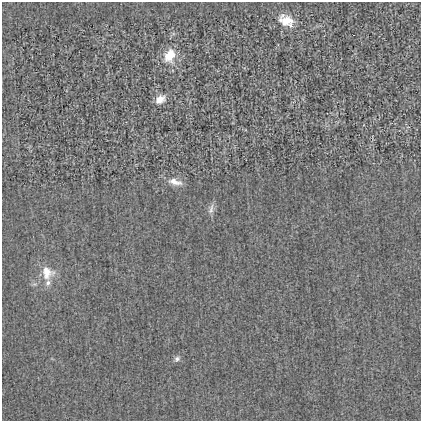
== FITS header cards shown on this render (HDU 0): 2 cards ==
NAXIS1  =                  419
NAXIS2  =                  419

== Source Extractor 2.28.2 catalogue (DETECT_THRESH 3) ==
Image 419 x 419 px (HDU 0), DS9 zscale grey, 1 PNG px = 1 image px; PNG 423 x 423 px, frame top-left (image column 1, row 419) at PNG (2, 2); no overlay
Background -0.00227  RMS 0.024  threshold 0.0723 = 3 sigma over >= 5 px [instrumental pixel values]
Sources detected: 8; all 8 listed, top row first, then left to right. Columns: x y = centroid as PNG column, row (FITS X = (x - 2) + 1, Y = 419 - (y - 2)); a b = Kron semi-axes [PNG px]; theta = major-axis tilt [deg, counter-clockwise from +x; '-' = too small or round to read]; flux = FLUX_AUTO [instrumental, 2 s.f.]
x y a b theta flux
286 21 19 12 -26 30
170 56 17 13 67 33
160 99 9 7 27 19
175 182 20 8 -15 16
211 209 16 6 77 8
47 272 18 16 -66 31
48 283 9 7 72 7.3
177 359 9 7 44 5.2